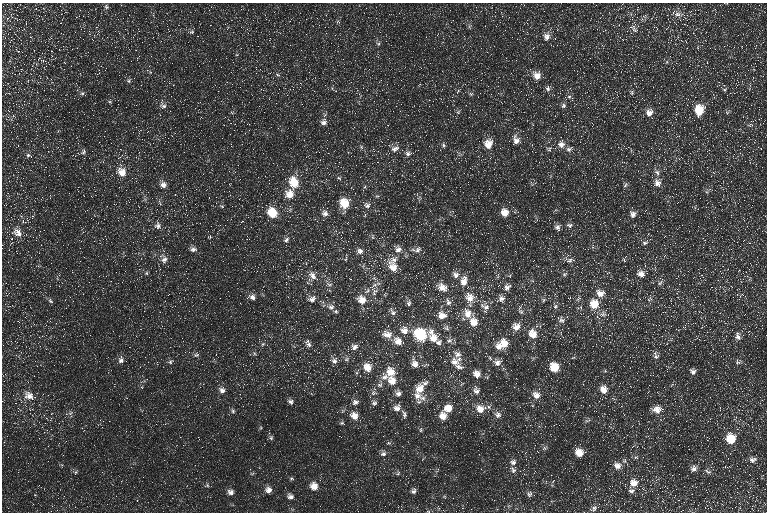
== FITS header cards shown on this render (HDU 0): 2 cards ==
NAXIS1  =                  765 / Axis length
NAXIS2  =                  510 / Axis length

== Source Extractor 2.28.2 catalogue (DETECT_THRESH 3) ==
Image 765 x 510 px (HDU 0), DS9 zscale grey, 1 PNG px = 1 image px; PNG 769 x 514 px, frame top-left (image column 1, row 510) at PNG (2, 3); no overlay
Background 21.3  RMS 9.5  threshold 28.6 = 3 sigma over >= 5 px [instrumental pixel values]
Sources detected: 283; all 283 listed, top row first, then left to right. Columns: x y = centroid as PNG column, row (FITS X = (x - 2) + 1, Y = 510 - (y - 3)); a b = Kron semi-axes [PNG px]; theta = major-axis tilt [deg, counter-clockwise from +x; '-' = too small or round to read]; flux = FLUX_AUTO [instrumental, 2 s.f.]
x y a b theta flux
106 7 6 5 - 1200
43 8 3 3 - 1100
678 14 12 8 -20 4000
667 15 4 4 - 650
684 15 6 5 - 1700
502 16 3 3 - 1200
7 18 5 5 - 1100
683 19 4 4 - 830
338 22 6 4 -18 880
26 24 3 2 - 1200
686 25 8 2 -29 630
719 26 2 2 - 330
10 29 4 3 - 620
125 29 3 2 - 590
247 29 4 4 - 780
634 29 16 7 -47 3700
666 29 4 3 - 500
191 32 7 6 - 1300
335 35 3 2 - 600
546 36 12 9 -84 4500
21 43 3 3 - 640
378 44 6 6 - 1300
72 49 3 2 - 830
487 52 2 2 - 430
237 55 5 3 - 620
39 58 4 3 - 650
65 63 3 2 - 640
649 67 2 2 - 310
150 72 5 3 - 520
277 74 7 4 -31 1000
537 75 10 10 - 6200
134 78 3 2 - 800
401 80 3 2 - 540
129 81 6 5 - 1200
164 81 3 3 - 350
141 85 2 2 - 390
548 88 8 6 90 2200
724 90 6 5 - 1100
458 91 6 3 47 800
632 92 7 5 78 1000
82 93 6 5 - 1200
471 94 6 5 - 1100
569 96 6 6 - 1600
110 102 5 4 - 800
13 103 3 3 - 310
163 106 11 7 -19 2700
563 106 7 6 - 1700
8 110 3 2 - 2200
470 110 3 2 - 610
699 110 10 8 76 17000
231 112 5 4 - 800
458 112 6 6 - 1200
614 113 2 2 - 2300
649 113 9 8 - 5000
324 122 11 8 66 3500
750 125 9 4 6 1400
516 140 13 9 -70 5200
111 143 2 2 - 450
43 144 2 2 - 390
488 144 12 10 87 8300
561 144 10 9 - 4600
443 145 7 5 -67 1400
361 147 6 5 - 1100
628 147 3 3 - 480
395 148 9 6 41 4100
549 148 9 6 30 1800
569 149 9 7 28 2400
418 150 3 2 - 550
83 152 7 6 - 1500
408 154 8 6 -13 2400
734 154 2 2 - 450
29 155 10 5 -24 1700
18 172 2 2 - 400
122 172 11 9 -53 8100
657 172 9 6 -47 2400
297 175 4 4 - 1100
339 178 6 5 - 1000
9 181 3 3 - 560
294 182 11 8 -74 17000
657 183 10 8 -60 4500
163 185 8 7 - 3800
625 185 8 5 50 1200
365 187 6 4 69 980
290 194 11 10 - 8300
509 202 2 2 - 410
160 203 9 4 -61 1200
216 203 4 3 - 470
344 203 10 9 - 15000
367 205 9 7 -14 2800
272 213 11 8 -56 18000
325 213 8 8 - 3100
505 213 10 9 - 6700
633 214 8 7 - 3100
731 215 3 2 - 530
18 219 4 3 - 570
242 221 5 3 - 640
570 225 8 6 1 2100
157 226 10 9 - 3300
557 227 7 6 - 2400
18 233 13 10 -49 6200
648 234 3 3 - 390
372 237 7 4 85 1100
12 239 3 3 - 960
286 240 9 6 41 1900
712 242 3 2 - 380
645 243 8 5 28 2200
193 249 8 6 -7 2700
398 249 10 9 - 4500
418 249 11 7 61 2600
414 250 8 5 -14 1900
360 251 9 8 - 3100
665 255 5 3 - 630
346 259 8 3 80 820
164 260 10 8 73 3900
394 260 9 8 - 3700
569 260 16 8 -8 3600
624 260 5 3 - 650
449 263 2 2 - 380
273 266 2 2 - 460
723 266 3 3 - 650
393 267 17 10 -59 9900
146 273 5 4 - 870
564 274 8 5 27 1400
641 274 9 8 - 4800
312 275 13 9 -53 4700
456 275 10 8 -81 3500
464 281 13 8 80 6000
660 283 9 5 39 1700
329 284 10 6 -8 2100
374 285 14 5 32 3400
669 286 3 2 - 1700
442 287 13 10 -20 6700
507 287 10 8 54 3500
367 291 11 5 40 2100
374 292 13 9 65 4500
600 293 12 9 -30 6300
385 294 5 3 - 750
742 295 7 3 36 850
252 297 9 7 -28 2900
288 297 2 2 - 410
470 297 13 12 - 7900
312 299 12 8 14 3700
501 299 9 8 - 3100
578 299 9 4 45 1400
640 299 3 3 - 530
650 299 10 4 27 1500
362 300 12 10 -46 7700
544 300 6 6 - 1300
50 301 8 5 -41 1300
448 302 10 7 -73 3000
409 303 7 6 - 1800
594 304 11 9 -83 12000
555 306 7 6 - 1800
331 307 9 8 - 3300
485 307 14 8 -30 4300
579 307 11 5 17 1700
395 308 3 3 - 430
336 311 5 5 - 1100
521 311 9 5 -44 1700
280 312 2 2 - 290
392 312 13 7 -58 2700
468 314 13 11 -67 8400
603 314 10 8 37 3700
442 315 11 9 -9 6000
567 317 3 3 - 1200
561 320 12 8 -31 3400
474 322 10 8 -76 8200
458 324 2 2 - 470
46 325 3 2 - 1000
516 327 10 10 - 5800
443 328 4 4 - 760
447 328 8 6 -59 1700
404 330 11 10 - 5700
387 334 13 9 -14 6200
533 334 12 9 -69 8600
420 335 9 8 - 48000
738 336 11 7 -83 3300
433 337 18 9 -68 10000
449 340 7 7 - 2300
11 341 2 2 - 450
398 341 11 9 -34 6900
308 343 11 7 -69 3000
439 343 8 6 63 2200
504 343 11 9 -63 8500
263 344 6 5 - 1200
596 344 2 2 - 360
498 346 9 8 - 5000
354 347 11 9 35 3700
254 353 6 4 -47 1000
457 354 9 9 - 3400
196 355 8 6 12 1600
656 355 11 7 -80 2600
336 358 7 5 6 1900
490 358 6 4 -47 980
573 358 6 3 20 700
346 359 8 5 28 1800
459 359 6 5 - 1900
121 360 9 7 86 2700
335 361 9 6 -21 2700
170 362 7 6 - 1400
454 362 12 10 -15 5400
497 362 9 8 - 3500
738 362 8 6 5 1700
415 364 11 8 -67 5500
367 367 10 9 - 8500
459 367 12 7 -19 2700
554 367 9 8 - 15000
693 371 7 6 - 2400
390 372 12 11 - 10000
476 374 9 8 - 5000
385 377 9 8 - 3600
392 381 10 9 - 7400
28 382 3 2 - 1300
425 383 9 7 22 2300
244 384 3 3 - 460
380 385 8 7 - 2300
420 389 13 11 -89 9300
539 389 3 3 - 430
222 390 9 7 -64 3200
476 390 11 8 -80 3600
604 390 9 8 - 7000
374 393 9 7 3 1900
398 393 8 7 - 2900
536 395 10 9 - 4900
29 396 15 10 -29 7100
417 396 11 10 - 6300
423 398 10 8 -40 3900
2 401 3 2 - 470
467 401 3 3 - 420
599 401 2 2 - 360
291 402 8 6 -29 2100
355 402 8 7 - 2400
374 403 8 7 - 1900
397 408 10 9 - 4100
448 408 9 9 - 7900
480 409 12 10 -17 7700
657 409 12 10 2 6100
233 411 7 5 -75 1300
70 413 7 5 46 1500
404 414 12 6 -71 2200
498 415 9 8 - 3000
354 416 9 7 -35 6300
443 416 10 9 - 6900
588 420 9 5 14 1500
342 423 6 5 - 1000
559 425 2 2 - 280
737 429 4 4 - 840
421 430 7 5 70 1100
44 432 3 3 - 500
271 438 7 5 -90 1200
730 439 9 8 - 16000
388 443 6 5 - 1000
544 448 7 5 22 1400
579 452 9 8 - 8100
383 454 9 7 15 2400
636 457 6 5 - 1200
753 460 11 8 16 3400
513 462 8 7 - 2400
617 466 10 9 - 4800
737 466 2 2 - 260
694 469 9 7 83 3000
513 470 10 8 -72 2700
708 471 12 5 -27 2100
76 472 6 4 48 970
252 473 6 4 20 830
398 473 6 5 - 1100
679 474 2 2 - 820
291 478 6 5 - 980
656 480 5 4 - 1000
633 483 12 11 - 7200
207 485 6 5 - 1100
314 486 8 8 - 6400
268 490 8 8 - 3600
414 491 8 7 - 2100
631 491 8 7 - 2300
231 492 8 7 - 2800
529 494 7 7 - 2000
35 495 4 3 - 490
290 496 8 6 -28 2600
75 507 3 2 - 720
462 508 4 4 - 760
594 508 10 7 43 2300
428 511 6 3 -18 750
At the frame edge (FLAGS 8, measured only in part): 2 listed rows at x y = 2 401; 428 511